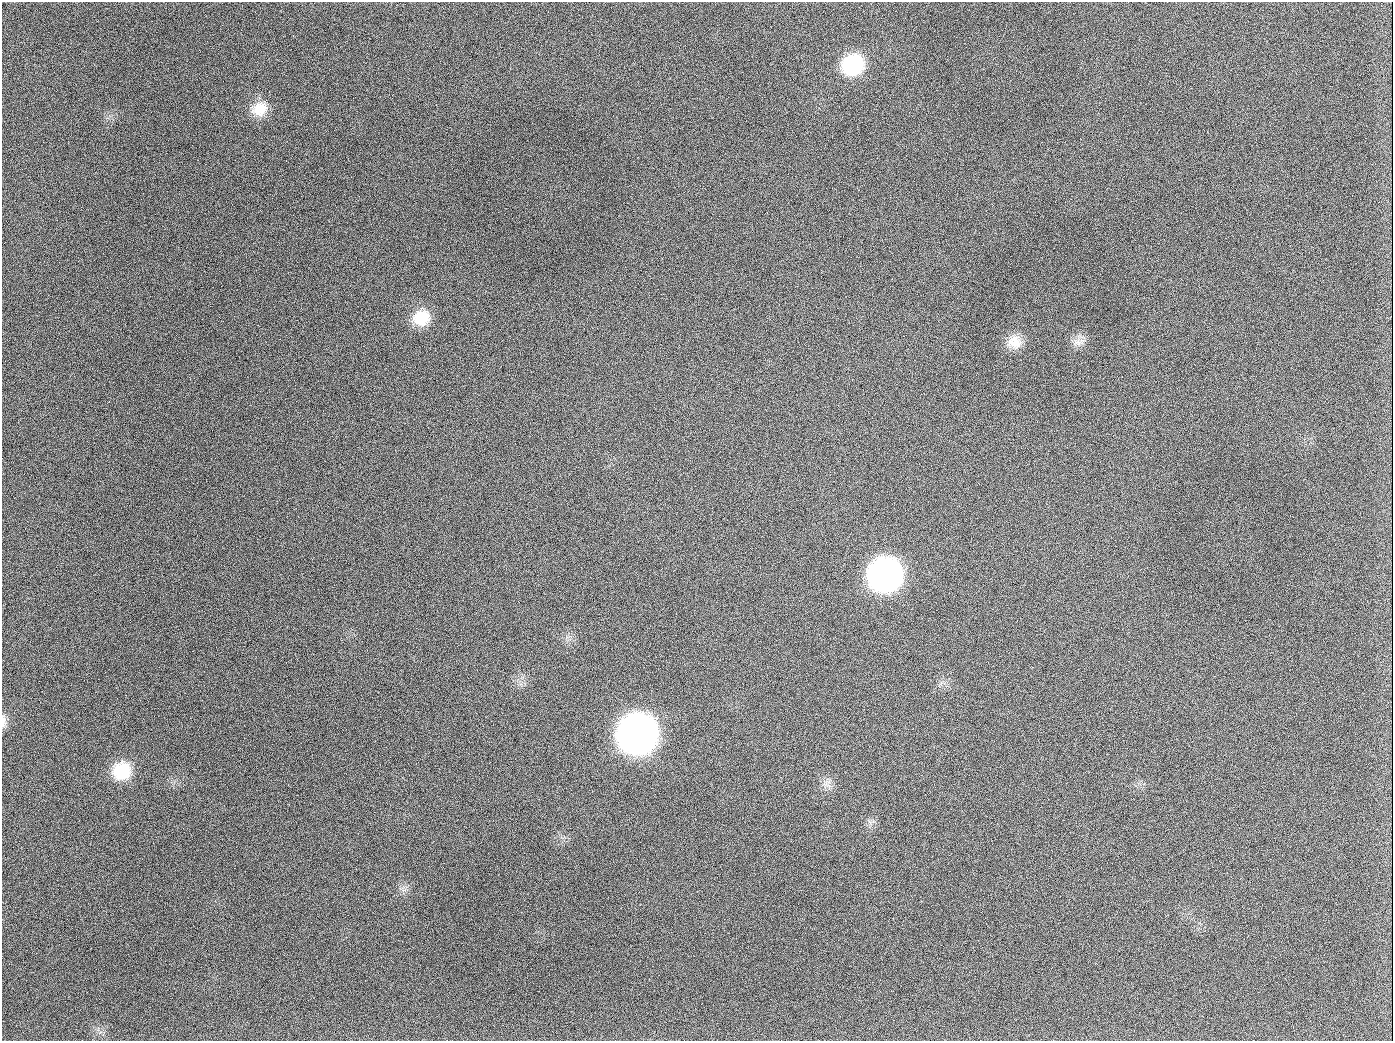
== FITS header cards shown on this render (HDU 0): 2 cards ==
NAXIS1  =                 1391
NAXIS2  =                 1039

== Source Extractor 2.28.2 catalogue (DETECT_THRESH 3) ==
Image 1391 x 1039 px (HDU 0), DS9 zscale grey, 1 PNG px = 1 image px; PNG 1395 x 1043 px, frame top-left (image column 1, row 1039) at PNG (2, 2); no overlay
Background 1520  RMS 70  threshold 210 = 3 sigma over >= 5 px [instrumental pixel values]
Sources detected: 12; all 12 listed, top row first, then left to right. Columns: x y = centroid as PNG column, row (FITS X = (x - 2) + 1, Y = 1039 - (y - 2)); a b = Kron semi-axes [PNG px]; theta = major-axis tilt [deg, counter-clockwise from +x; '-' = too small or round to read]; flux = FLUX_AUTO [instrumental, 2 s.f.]
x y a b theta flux
853 65 23 20 26 3.1e+05
260 109 22 19 34 9.9e+04
189 126 2 2 - 5.7e+03
421 318 21 18 18 1.3e+05
1014 342 19 17 -7 7.8e+04
1078 342 13 8 -41 3.5e+04
654 407 3 2 - 3.8e+03
885 575 22 21 - 2.3e+06
3 721 18 6 -87 2.5e+04
637 734 23 22 - 5.3e+06
122 771 21 19 35 1.7e+05
944 1026 3 2 - 3.7e+03
At the frame edge (FLAGS 8, measured only in part): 1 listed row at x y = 3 721